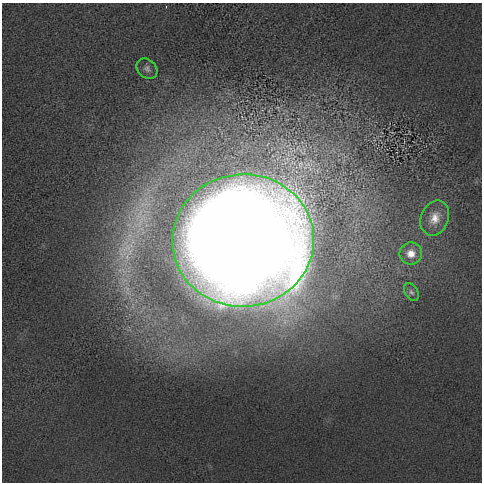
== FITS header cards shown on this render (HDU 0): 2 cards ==
NAXIS1  =                  480 / length of data axis 1
NAXIS2  =                  480 / length of data axis 2

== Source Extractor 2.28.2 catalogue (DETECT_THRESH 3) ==
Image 480 x 480 px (HDU 0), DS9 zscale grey, 1 PNG px = 1 image px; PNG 484 x 484 px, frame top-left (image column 1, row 480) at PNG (2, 3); each listed source drawn as its Kron ellipse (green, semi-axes under 4 px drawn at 4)
Background 19.5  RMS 83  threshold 248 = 3 sigma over >= 5 px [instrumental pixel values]
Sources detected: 5; all 5 listed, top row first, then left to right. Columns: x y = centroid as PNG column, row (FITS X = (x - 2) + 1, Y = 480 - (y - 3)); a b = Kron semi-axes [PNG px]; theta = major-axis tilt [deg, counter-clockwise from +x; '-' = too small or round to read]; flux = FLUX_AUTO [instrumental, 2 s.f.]
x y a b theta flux
147 69 11 9 -42 2.4e+04
435 218 18 13 67 8.4e+04
243 240 71 66 4 3.0e+07
411 253 11 11 - 6.1e+04
411 292 10 6 -56 1.7e+04